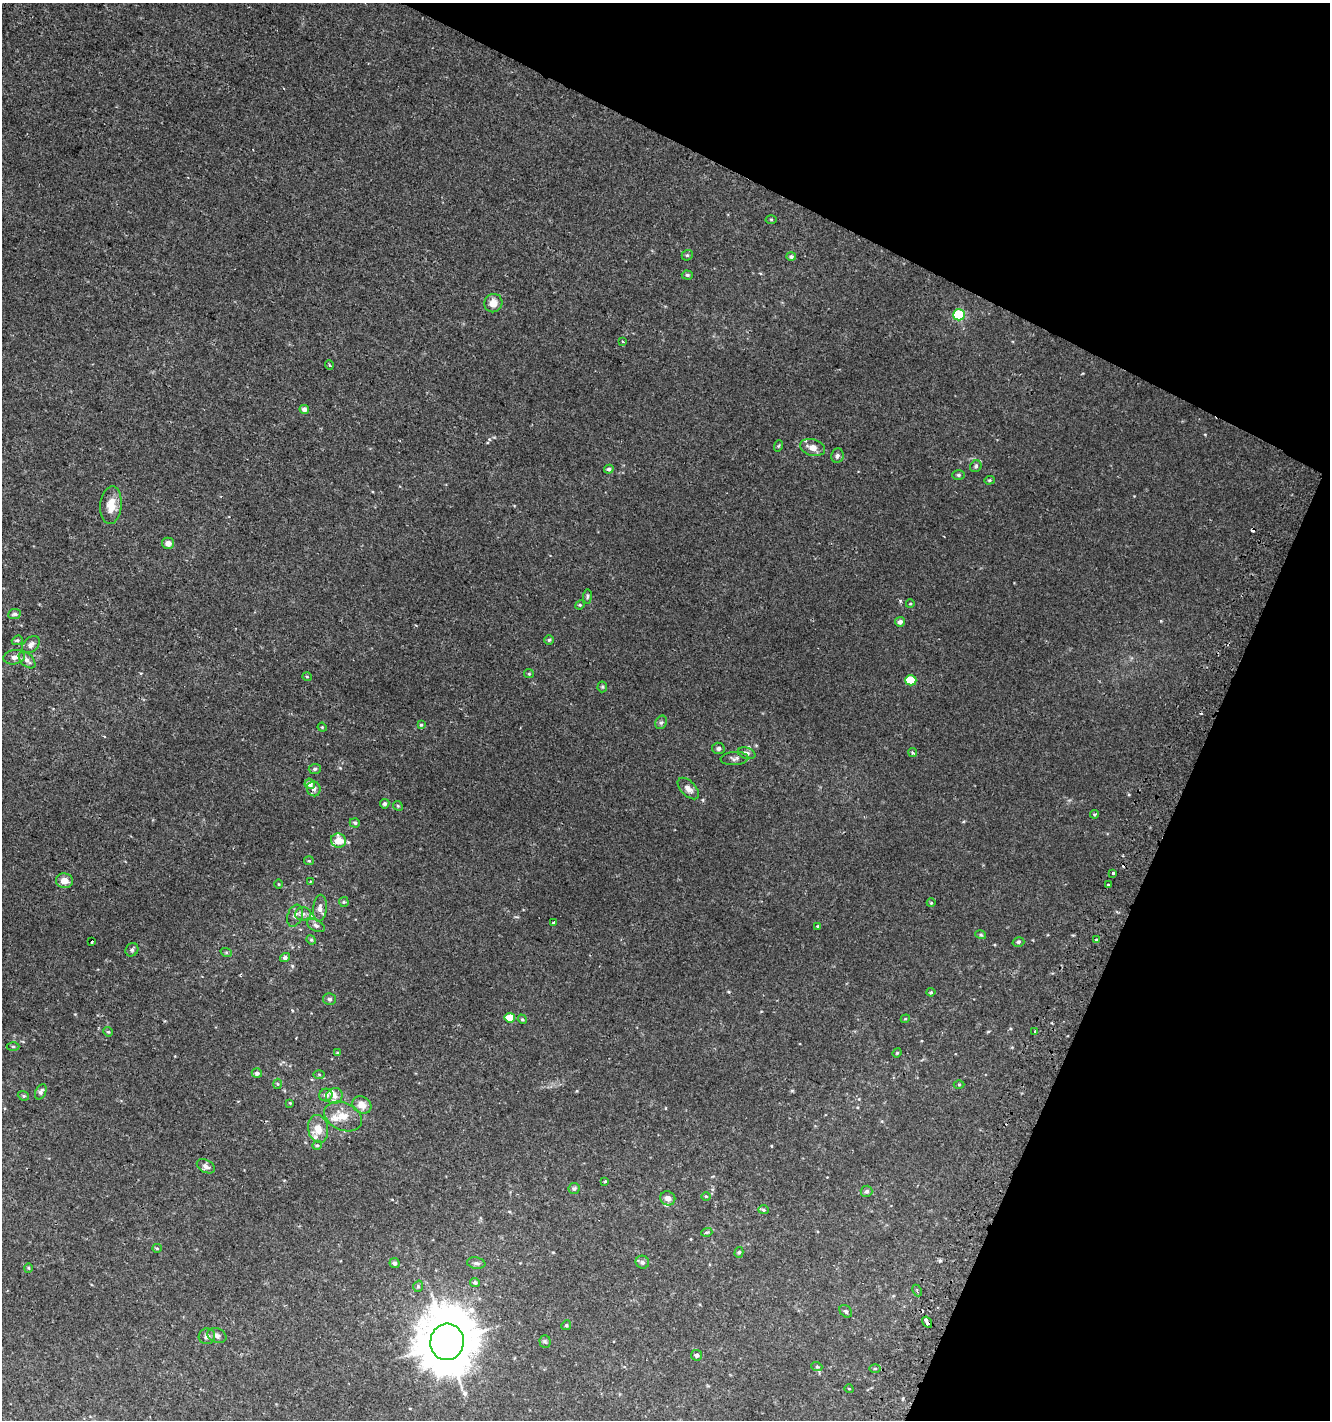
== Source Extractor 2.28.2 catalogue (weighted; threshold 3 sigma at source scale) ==
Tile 8 of 4 x 4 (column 4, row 2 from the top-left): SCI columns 4293-5620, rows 2853-4270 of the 5863 x 5712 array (HDU 1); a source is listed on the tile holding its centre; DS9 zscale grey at full resolution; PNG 1332 x 1422 px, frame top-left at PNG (2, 3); each listed source drawn as its Kron ellipse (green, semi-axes under 4 px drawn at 4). Shown black and unused: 22% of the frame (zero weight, under 2 of 3 exposures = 2% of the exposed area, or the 3 px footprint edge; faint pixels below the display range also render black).
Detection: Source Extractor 2.28.2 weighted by HDU 2 'WHT'; one run over the whole footprint, this tile lists its part. Background 0.00323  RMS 0.0027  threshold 0.0123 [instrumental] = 3 sigma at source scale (4.5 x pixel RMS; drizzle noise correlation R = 1.50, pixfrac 1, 0.0396/0.0396 arcsec/px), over >= 5 px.
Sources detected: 129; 4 cosmic-ray / hot-pixel residue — neither listed nor drawn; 4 inside a brighter listed object's ellipse — not listed separately; the other 121 listed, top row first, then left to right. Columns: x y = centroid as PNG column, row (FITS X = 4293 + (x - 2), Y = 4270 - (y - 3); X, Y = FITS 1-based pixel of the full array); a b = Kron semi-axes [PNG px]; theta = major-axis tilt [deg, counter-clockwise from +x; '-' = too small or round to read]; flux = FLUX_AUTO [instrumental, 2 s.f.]
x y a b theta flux
771 219 5 3 - 0.3
687 255 6 5 - 0.37
791 257 5 4 - 0.56
687 275 5 4 - 0.39
493 303 9 9 - 2.2
959 315 6 5 - 20
623 341 3 3 - 0.37
329 365 5 3 - 0.25
304 409 4 4 - 1.1
778 446 6 3 70 0.26
813 448 13 8 -17 2.1
837 456 7 6 - 0.65
976 466 6 5 - 0.53
609 469 5 4 - 0.61
958 475 6 5 - 0.47
989 480 5 4 - 0.35
111 505 19 10 85 3.8
168 543 6 5 - 1.3
587 596 7 4 83 0.44
910 604 4 3 - 0.21
580 605 5 4 - 0.31
15 614 6 5 - 0.7
900 622 5 4 - 1.1
17 640 6 4 20 0.41
549 640 5 4 - 0.37
31 645 10 7 43 1.3
14 657 11 7 10 1.3
27 660 10 6 -44 1.2
529 674 5 4 - 0.3
307 677 5 3 - 0.21
911 680 6 5 - 9
602 687 5 5 - 0.33
661 722 7 5 66 0.56
421 725 4 3 - 0.28
322 727 4 3 - 0.28
718 748 6 6 - 0.64
747 753 9 5 -17 0.88
913 753 4 3 - 0.47
734 759 14 6 4 0.94
315 769 6 5 - 0.52
310 784 5 5 - 1.8
688 788 13 7 -45 1.6
314 789 7 7 - 0.98
385 804 5 4 - 0.61
398 806 5 4 - 0.29
1095 814 4 3 - 0.41
355 823 5 4 - 0.41
338 841 7 7 - 3.8
309 861 5 4 - 0.31
1113 873 3 3 - 1.7
64 881 8 7 - 2.3
310 881 3 2 - 0.24
279 884 4 3 - 0.22
1108 885 3 3 - 1.5
344 902 5 5 - 0.35
931 903 4 3 - 0.23
320 908 13 7 85 1.4
303 914 8 6 1 0.92
295 916 11 7 69 1.2
554 923 3 3 - 0.64
316 925 10 5 -27 0.79
818 926 4 3 - 0.4
981 935 5 3 - 0.33
1097 939 3 3 - 0.86
311 940 5 4 - 0.3
92 941 3 3 - 1.6
1018 942 6 4 15 0.41
132 950 7 6 - 0.64
226 952 6 4 -18 0.3
285 958 5 4 - 0.73
931 992 4 4 - 0.27
330 999 6 5 - 0.53
510 1018 5 4 - 4.6
522 1019 5 4 - 0.39
905 1019 4 3 - 0.24
1035 1031 3 2 - 0.28
108 1032 5 4 - 0.33
13 1046 6 4 0 0.39
338 1053 4 3 - 0.36
897 1053 5 4 - 0.29
257 1073 5 4 - 0.75
319 1074 6 4 -1 0.34
278 1084 5 3 - 0.26
959 1085 5 3 - 0.24
41 1092 8 5 63 0.91
326 1095 6 6 - 1.1
23 1096 6 4 -21 0.4
334 1096 8 7 - 1.5
290 1103 4 4 - 0.21
362 1105 10 8 -35 2.2
343 1117 20 13 -24 3.9
318 1129 14 10 -79 3.3
317 1145 5 4 - 0.41
206 1166 10 6 -29 1.1
605 1181 4 2 - 0.34
574 1188 5 5 - 0.5
866 1191 6 5 - 0.56
706 1196 5 3 - 0.24
668 1198 8 7 - 1.5
764 1210 5 4 - 0.43
707 1232 5 3 - 0.31
157 1248 5 4 - 0.34
739 1252 5 4 - 0.42
642 1262 7 6 - 0.77
394 1263 5 5 - 0.79
476 1263 9 5 -9 0.68
28 1268 4 4 - 0.32
475 1282 5 4 - 0.57
418 1286 6 4 72 0.42
917 1291 6 4 -66 0.45
846 1311 7 5 -43 0.57
927 1322 6 4 -58 4.7
566 1325 5 4 - 0.37
207 1336 8 8 - 0.99
217 1336 10 7 -22 0.87
545 1341 6 5 - 0.48
447 1342 18 17 - 1200
696 1355 6 5 - 0.65
817 1367 5 3 - 0.28
875 1369 5 3 - 0.25
849 1389 4 3 - 0.18
Overlapping masked pixels (flux is a lower limit): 1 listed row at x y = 927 1322